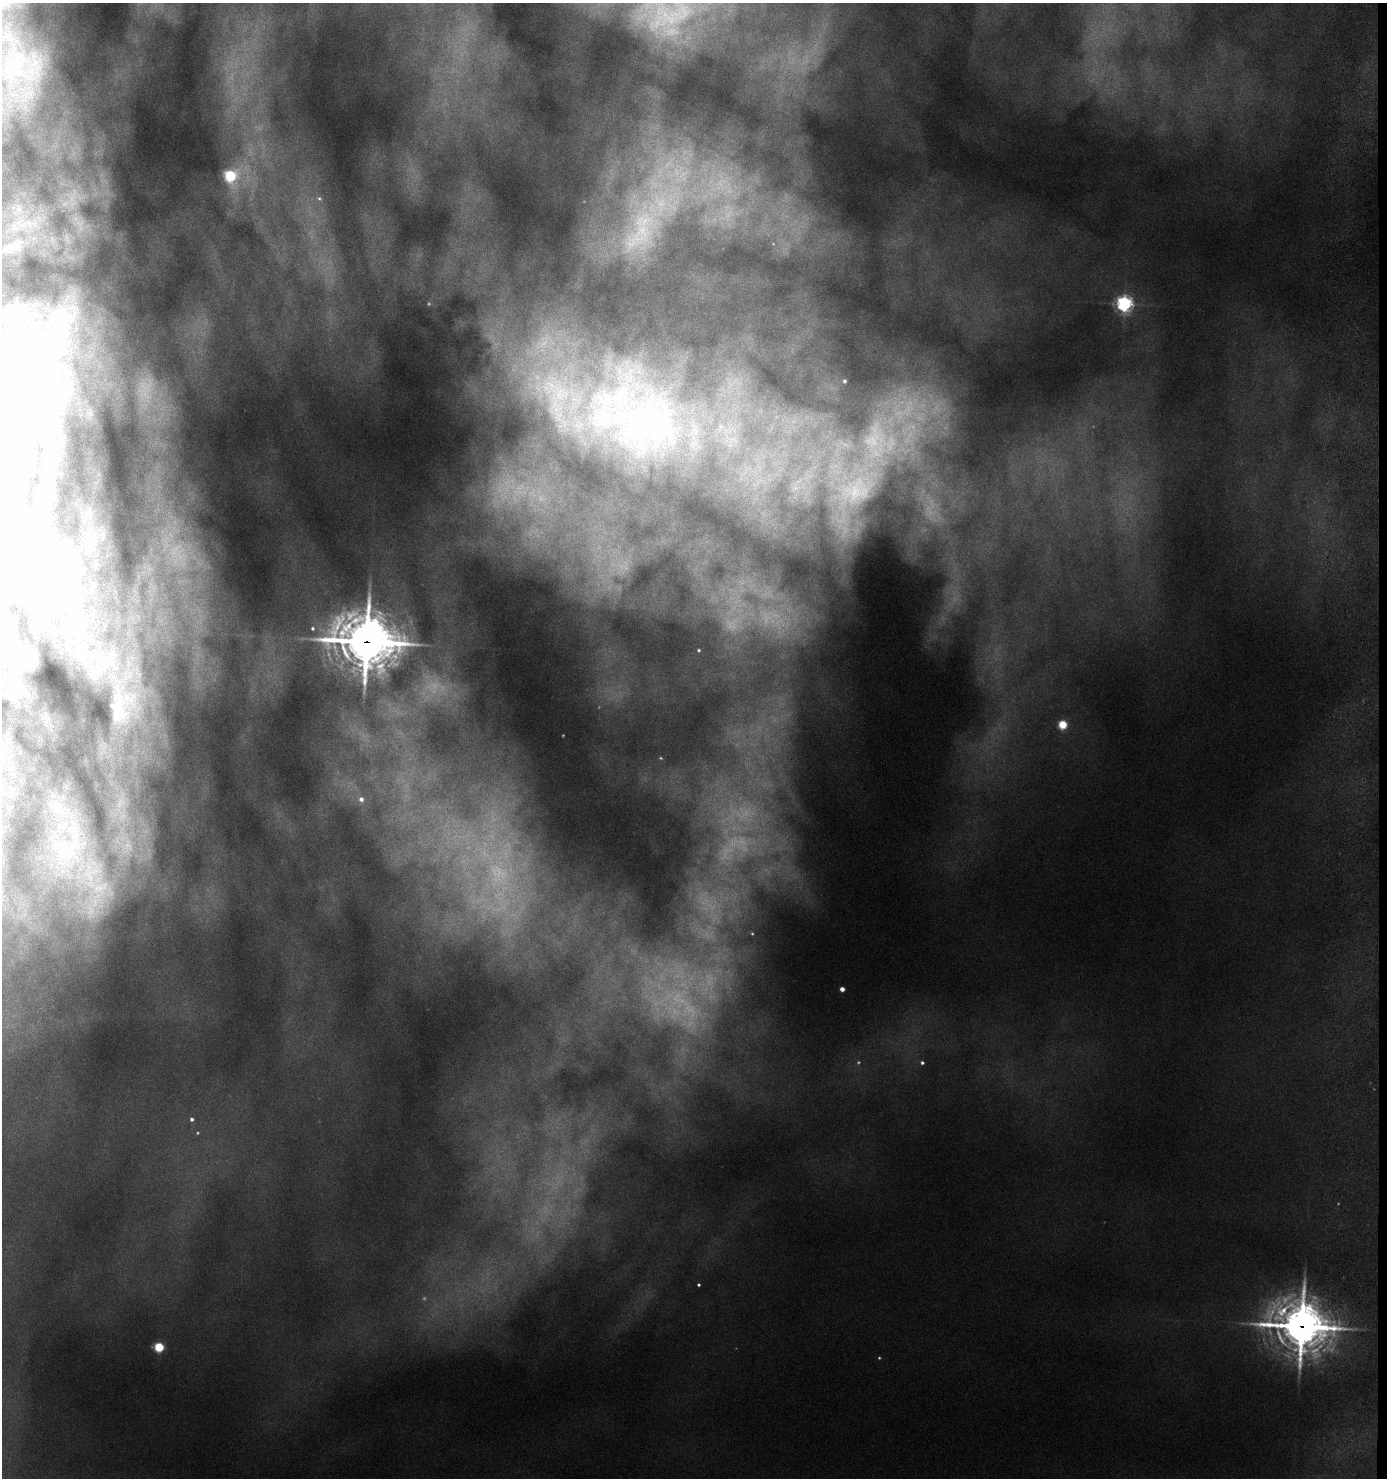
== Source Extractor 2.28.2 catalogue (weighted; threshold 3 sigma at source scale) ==
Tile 6 of 3 x 3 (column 3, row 2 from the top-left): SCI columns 2929-4313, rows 1486-2961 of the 4569 x 4446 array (HDU 1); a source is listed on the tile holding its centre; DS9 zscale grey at full resolution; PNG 1389 x 1480 px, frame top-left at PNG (2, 3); no overlay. Shown black and unused: <1% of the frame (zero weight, under 3 of 6 exposures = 3% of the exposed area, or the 3 px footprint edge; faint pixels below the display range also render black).
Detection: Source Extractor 2.28.2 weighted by HDU 2 'WHT'; one run over the whole footprint, this tile lists its part. Background 0.167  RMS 0.02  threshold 0.08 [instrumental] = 3 sigma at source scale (4.09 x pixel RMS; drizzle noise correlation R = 1.36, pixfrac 0.8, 0.05/0.05 arcsec/px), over >= 5 px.
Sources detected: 16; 1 inside a brighter object's white glare — not listed; the other 15 listed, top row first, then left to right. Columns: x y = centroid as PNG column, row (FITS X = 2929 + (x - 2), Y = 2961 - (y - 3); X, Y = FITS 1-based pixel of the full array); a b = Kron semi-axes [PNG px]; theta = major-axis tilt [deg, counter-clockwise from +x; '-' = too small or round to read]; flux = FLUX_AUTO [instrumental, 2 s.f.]
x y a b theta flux
230 176 5 5 - 110
1124 304 5 5 - 360
844 381 3 2 - 1.7
660 427 21 16 -58 63
312 628 4 3 - 1.5
366 642 16 14 2 3100
112 705 7 5 -68 4.8
1063 725 4 4 - 52
361 799 6 5 - 4.4
842 989 4 4 - 6.7
922 1063 4 4 - 2
192 1119 4 4 - 2.5
699 1285 4 3 - 1.4
1301 1326 16 15 - 1900
159 1347 5 4 - 64
Overlapping masked pixels (flux is a lower limit): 2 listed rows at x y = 366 642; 1301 1326